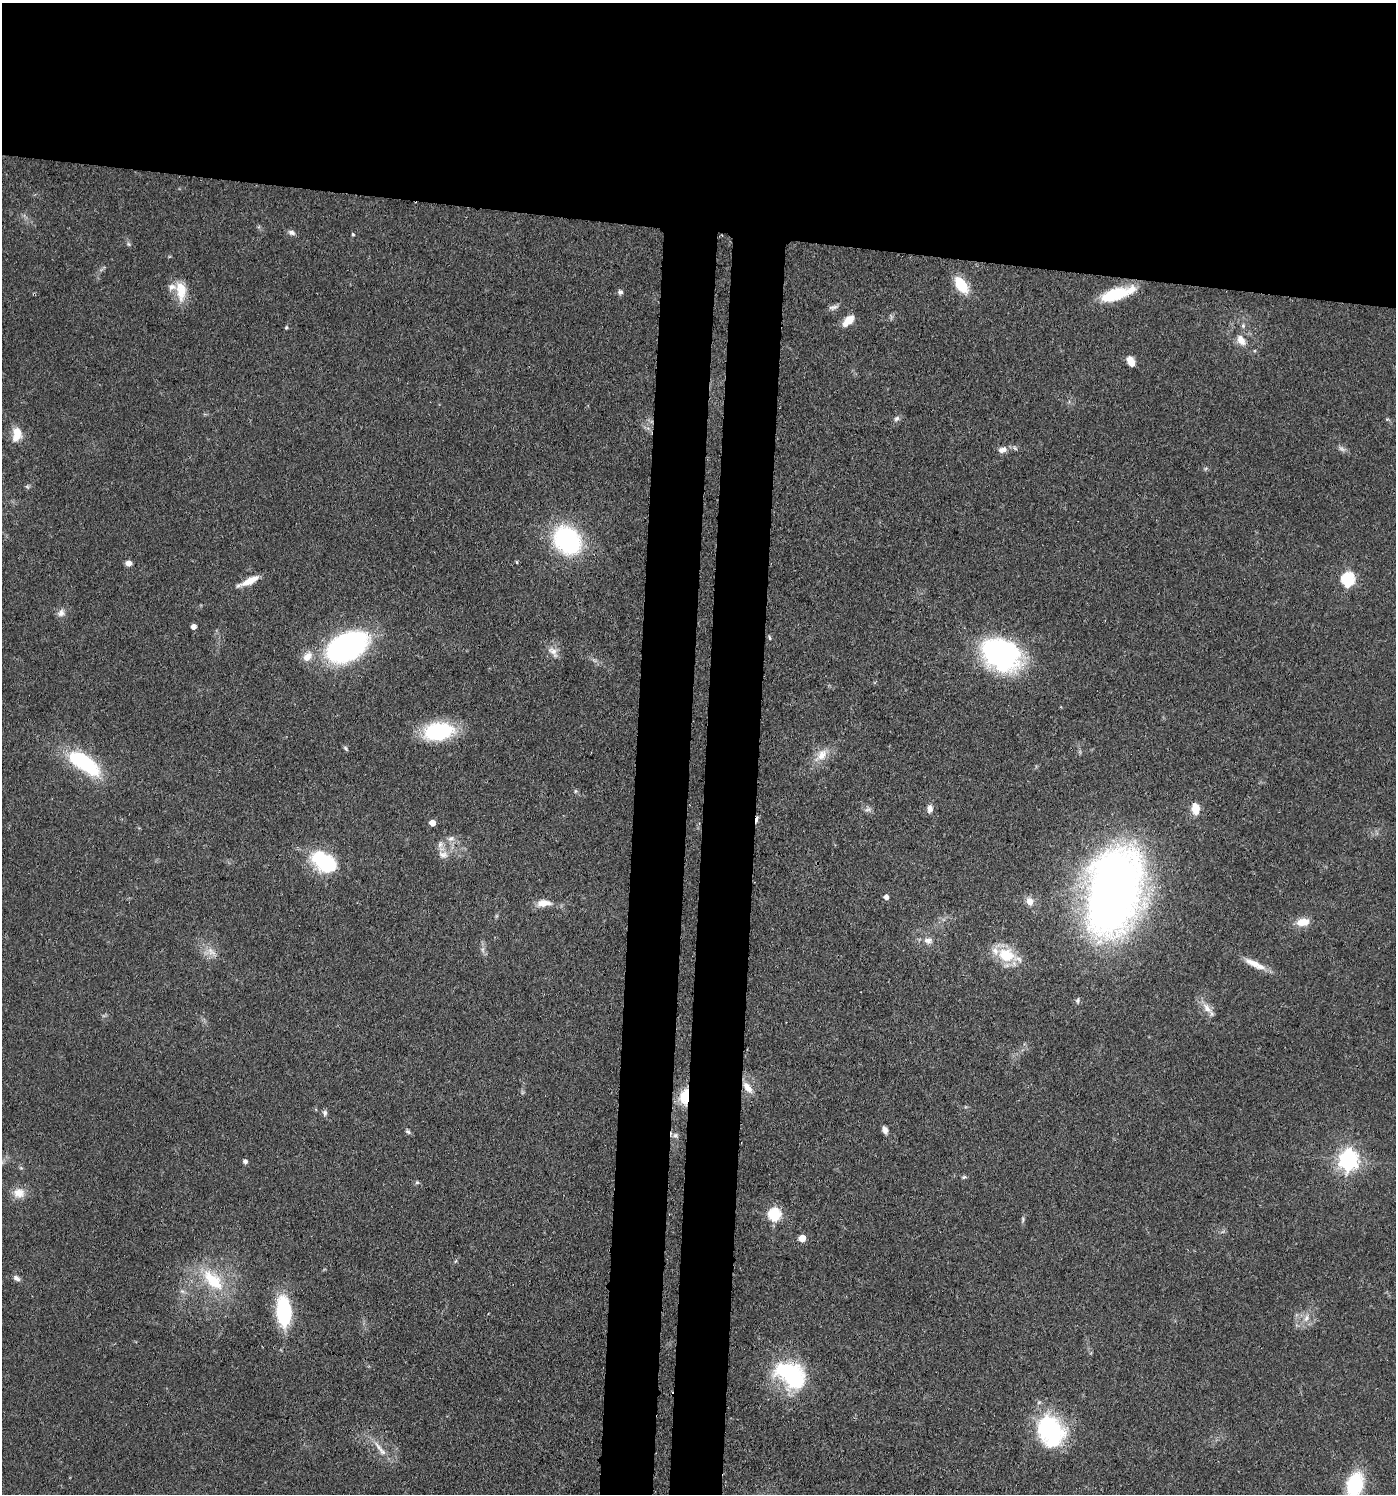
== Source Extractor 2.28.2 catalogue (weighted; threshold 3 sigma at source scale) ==
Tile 2 of 3 x 3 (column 2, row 1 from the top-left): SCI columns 1679-3072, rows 3060-4551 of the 4642 x 4621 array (HDU 1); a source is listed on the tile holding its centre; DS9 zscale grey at full resolution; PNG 1398 x 1496 px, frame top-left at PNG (2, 3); no overlay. Shown black and unused: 22% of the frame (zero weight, under 3 of 4 exposures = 9% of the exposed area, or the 3 px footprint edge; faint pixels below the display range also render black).
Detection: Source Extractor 2.28.2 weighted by HDU 2 'WHT'; one run over the whole footprint, this tile lists its part. Background 0.126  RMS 0.0054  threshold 0.0244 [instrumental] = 3 sigma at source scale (4.5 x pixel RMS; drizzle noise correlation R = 1.50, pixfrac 1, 0.05/0.05 arcsec/px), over >= 5 px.
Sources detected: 81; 1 too faint to see at this stretch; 1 inside a brighter object's white glare — not listed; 3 inside a brighter listed object's ellipse — not listed separately; the other 76 listed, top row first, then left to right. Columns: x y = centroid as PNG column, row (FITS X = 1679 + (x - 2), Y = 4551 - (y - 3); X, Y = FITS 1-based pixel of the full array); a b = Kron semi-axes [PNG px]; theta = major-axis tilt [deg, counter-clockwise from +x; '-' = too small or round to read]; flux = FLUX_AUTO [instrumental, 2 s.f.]
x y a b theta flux
291 232 10 6 -19 1.8
353 234 4 3 - 0.63
961 285 20 11 -55 15
181 291 26 13 -84 11
620 292 8 7 - 1.4
1117 294 39 12 17 23
833 307 15 5 13 2
849 320 9 7 38 8.2
1243 326 6 5 - 1.1
286 328 5 3 - 0.57
1241 340 15 9 -58 5.3
1131 362 10 6 -68 5.9
897 419 8 6 43 1.6
17 434 18 11 83 8.3
1002 450 11 7 14 3.6
567 540 25 20 -50 83
516 562 5 3 - 0.6
128 563 6 5 - 3.3
1348 579 7 6 - 75
249 581 27 7 25 7.3
61 613 11 9 55 2.9
193 627 4 4 - 3.1
769 638 6 3 -80 0.59
347 646 41 24 26 120
553 652 19 9 -52 4.4
1001 654 45 32 -28 88
307 657 13 9 52 5.7
438 731 32 19 10 40
345 748 7 4 -50 0.96
822 755 17 11 54 7.2
83 762 36 14 -34 50
575 791 6 4 89 0.77
1196 808 11 7 -86 8.3
868 809 9 6 17 1.7
930 809 10 7 85 3
757 820 11 3 79 1.4
432 823 5 4 - 6.3
451 838 9 7 35 2.3
440 844 8 6 87 2.1
443 855 15 9 -20 4.1
320 859 25 19 0 27
1113 892 70 39 77 520
886 897 5 4 - 3
1030 901 10 8 -65 3.9
544 903 17 8 3 6.1
1303 922 16 9 9 7.3
928 940 12 8 -4 3.5
483 950 7 4 -71 1.3
211 952 15 8 -40 4.4
1006 955 17 14 -12 20
1255 964 31 8 -25 7.5
1078 1000 6 6 - 1.2
1207 1008 17 8 -53 5
748 1087 16 8 -55 5.6
684 1096 20 11 82 12
325 1113 8 6 -82 1.5
885 1130 9 6 -75 2.6
408 1131 7 5 -37 1.1
675 1135 8 7 - 1.8
1348 1160 7 7 - 300
245 1162 5 5 - 1.8
964 1177 6 4 3 0.92
417 1182 6 5 - 0.84
19 1193 15 13 -5 6.6
775 1214 6 6 - 62
1023 1219 8 3 -78 0.9
802 1238 5 5 - 10
17 1278 9 6 -34 2
213 1280 39 19 -45 27
182 1291 7 5 -42 1.3
284 1311 24 12 -87 52
1306 1318 11 6 71 3
791 1375 39 25 -35 56
1050 1431 37 29 -62 55
382 1452 13 8 -41 3.7
1355 1485 24 16 74 35
Overlapping masked pixels (flux is a lower limit): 2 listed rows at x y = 757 820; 684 1096
Isophote crosses this tile's border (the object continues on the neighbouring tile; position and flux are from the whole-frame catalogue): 1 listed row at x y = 1355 1485